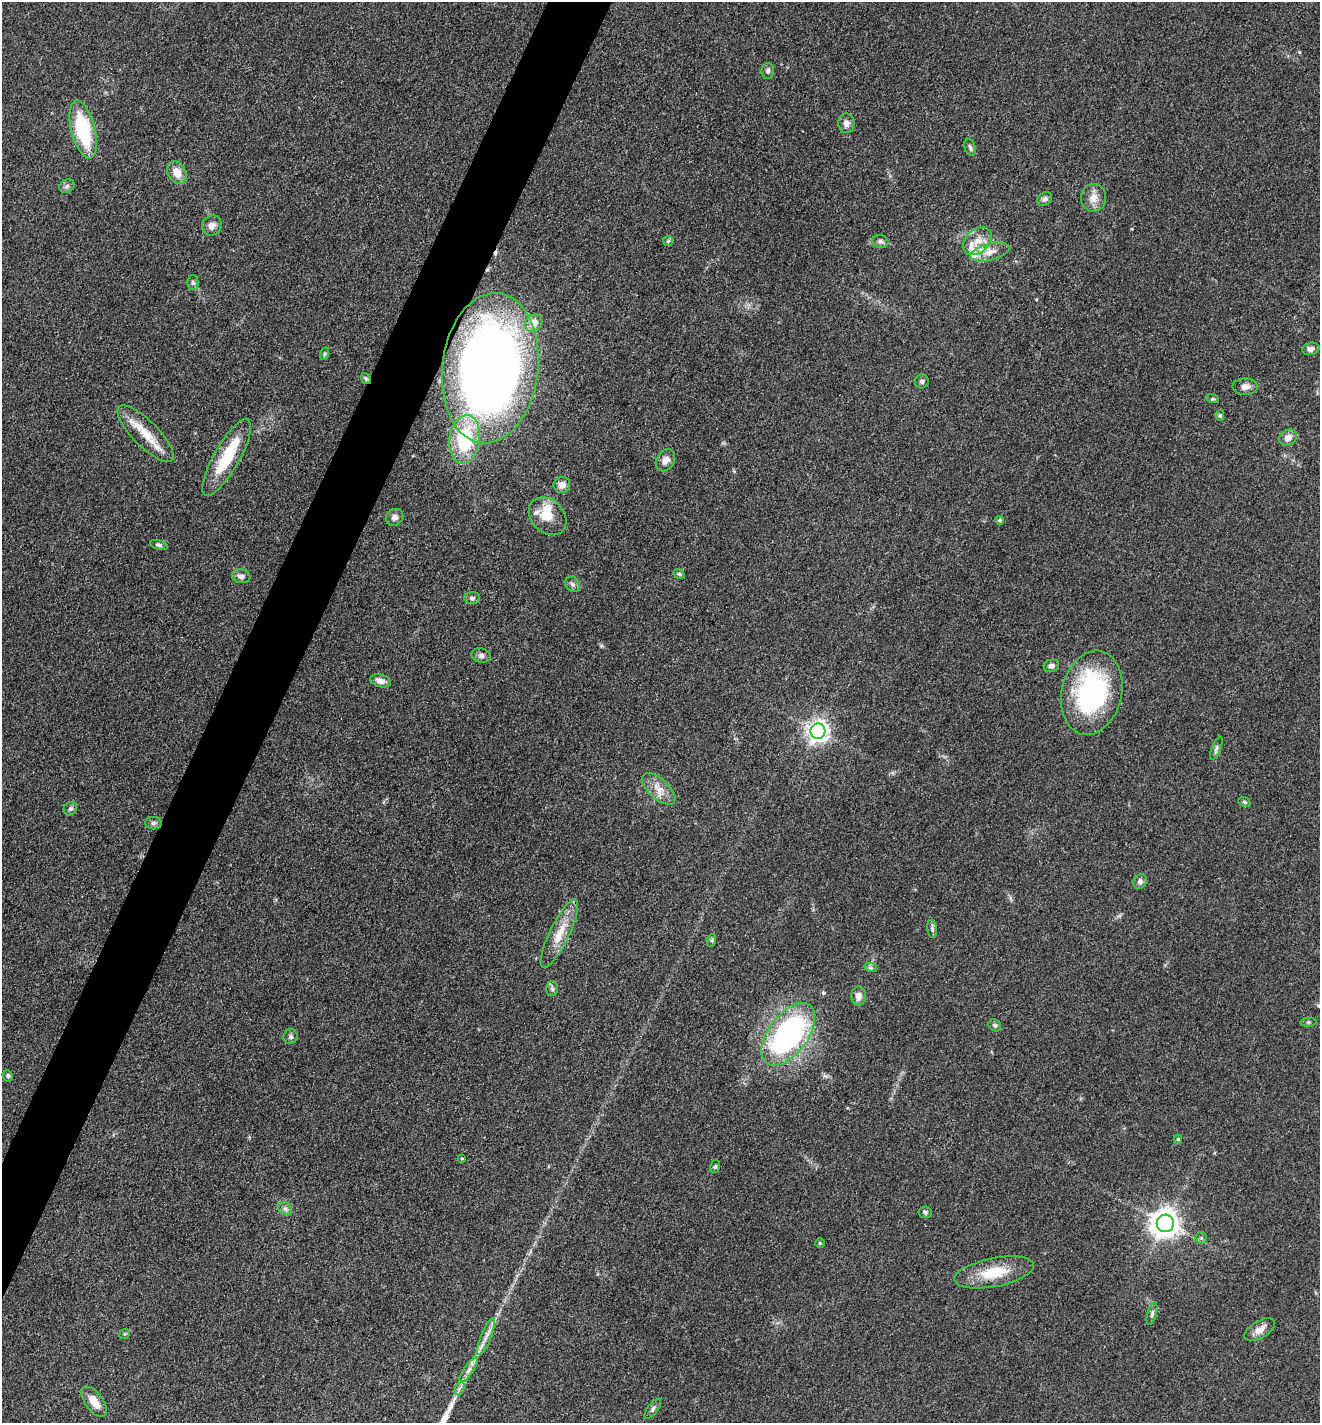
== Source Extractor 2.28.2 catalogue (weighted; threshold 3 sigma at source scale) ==
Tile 7 of 4 x 4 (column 3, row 2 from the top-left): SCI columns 2918-4235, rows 2845-4265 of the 5697 x 5687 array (HDU 1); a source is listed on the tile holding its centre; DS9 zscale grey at full resolution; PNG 1322 x 1425 px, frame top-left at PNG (2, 2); each listed source drawn as its Kron ellipse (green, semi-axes under 4 px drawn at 4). Shown black and unused: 4% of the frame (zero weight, under 3 of 4 exposures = <1% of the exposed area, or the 3 px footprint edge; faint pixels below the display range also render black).
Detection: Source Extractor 2.28.2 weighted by HDU 2 'WHT'; one run over the whole footprint, this tile lists its part. Background 0.0853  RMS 0.0057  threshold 0.0257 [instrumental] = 3 sigma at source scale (4.5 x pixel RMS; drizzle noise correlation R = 1.50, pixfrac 1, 0.05/0.05 arcsec/px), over >= 5 px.
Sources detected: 80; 4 inside a brighter listed object's ellipse — not listed separately; the other 76 listed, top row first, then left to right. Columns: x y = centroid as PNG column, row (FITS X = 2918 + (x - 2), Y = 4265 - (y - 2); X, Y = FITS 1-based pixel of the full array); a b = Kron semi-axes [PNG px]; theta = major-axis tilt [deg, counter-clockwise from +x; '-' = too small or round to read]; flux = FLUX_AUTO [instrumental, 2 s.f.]
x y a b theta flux
768 71 8 6 88 1.5
846 123 10 8 -81 3.1
83 129 30 12 -75 41
970 147 9 5 -69 1.5
177 173 12 8 -60 6.7
67 186 8 6 29 1.7
1093 198 14 12 -90 5.6
1045 199 8 6 35 1.8
212 225 10 9 - 3.3
668 241 5 5 - 0.84
880 241 8 6 -12 1.6
977 241 16 11 41 7.9
990 252 20 8 14 6.1
193 282 7 5 -88 1.2
534 323 9 7 43 5.8
1311 349 9 6 14 2.1
324 354 6 4 71 0.8
490 368 75 48 84 440
366 379 6 4 -54 0.84
922 381 7 7 - 1.4
1245 387 12 8 0 3.1
1213 399 6 4 -17 0.79
1220 416 5 4 - 0.93
145 434 38 12 -45 15
1288 438 9 7 33 3.9
465 439 24 15 82 42
227 458 43 13 60 25
665 460 12 9 57 3.8
562 485 8 8 - 3.9
548 516 21 16 -44 13
395 517 9 8 - 2.6
999 520 4 4 - 1.1
159 545 9 4 -16 1.2
679 574 6 4 -32 0.78
241 576 9 7 -8 2.4
573 584 8 6 -50 1.8
472 598 8 6 1 1.5
481 655 10 7 -12 2.2
1051 666 8 6 15 2.1
380 681 10 6 -14 3.7
1092 693 42 30 77 88
818 731 8 7 - 370
1216 748 12 4 69 1.7
659 789 20 10 -42 7.1
1244 802 6 4 -22 0.95
70 809 7 6 - 1.4
153 823 8 6 0 1.5
1140 882 8 6 58 1.9
932 929 9 5 -83 1.3
559 934 38 9 64 12
712 940 6 4 72 0.85
871 968 6 4 -18 0.98
552 989 7 6 - 1.4
858 996 9 7 90 3.9
1308 1022 8 3 5 0.7
995 1025 7 5 -40 1.2
788 1034 36 19 53 130
291 1037 7 7 - 1.6
8 1076 6 5 - 0.98
1178 1139 4 3 - 0.75
462 1158 4 3 - 0.57
715 1167 6 5 - 0.96
285 1209 7 6 - 1.6
925 1212 6 6 - 1.3
1165 1223 9 8 - 700
1201 1238 6 5 - 1.1
820 1243 5 4 - 0.6
994 1272 40 14 11 20
1152 1314 11 4 75 1.5
1260 1330 17 8 30 4.7
125 1334 6 4 41 0.73
486 1337 20 5 68 4.4
469 1370 15 4 56 3.1
460 1388 7 4 70 1.5
94 1402 18 9 -53 7.5
653 1409 12 5 53 1.6
Overlapping masked pixels (flux is a lower limit): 2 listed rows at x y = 490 368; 366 379